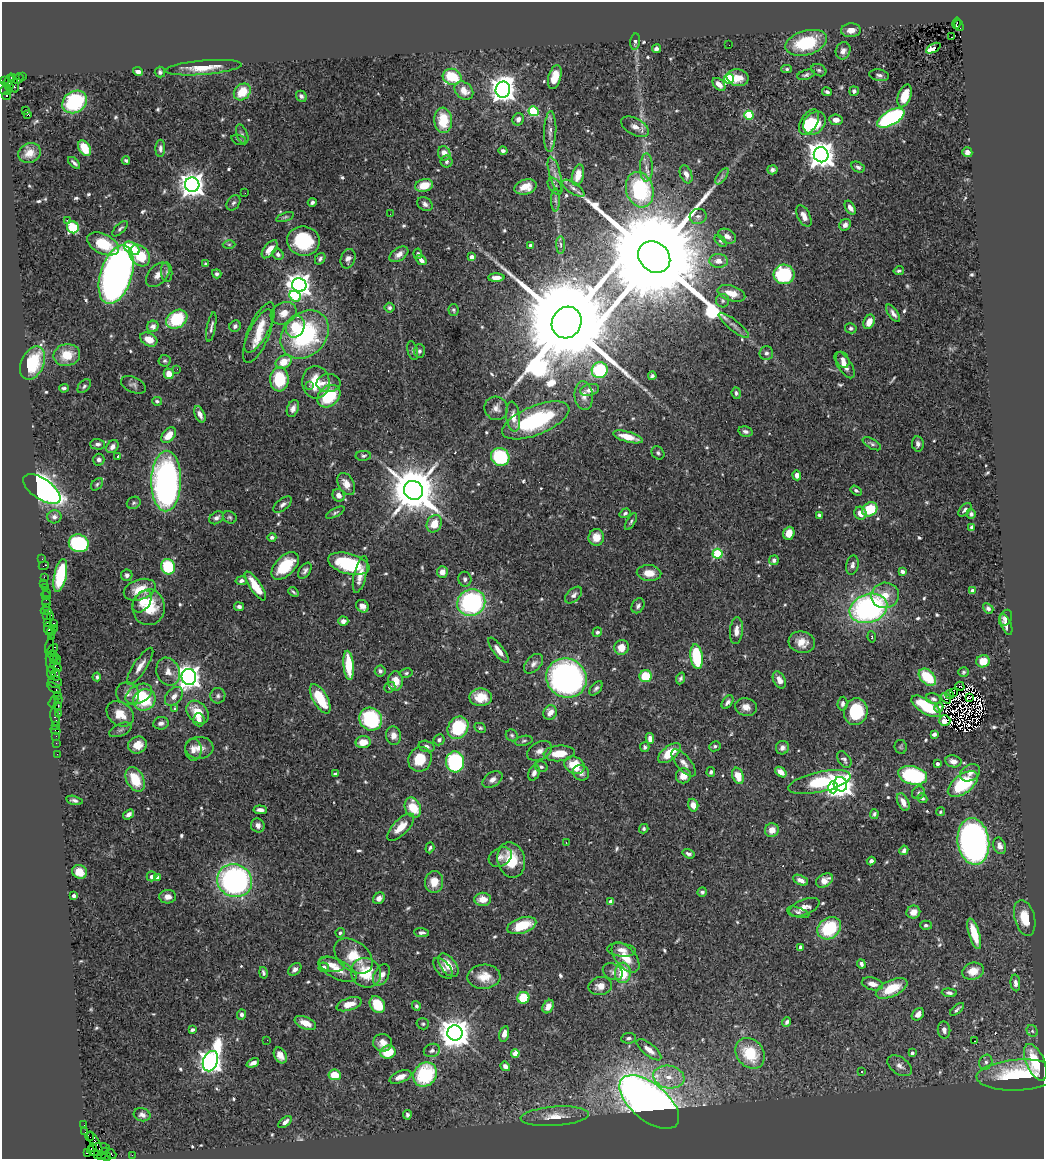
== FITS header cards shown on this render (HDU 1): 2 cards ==
NAXIS1  =                 1042
NAXIS2  =                 1157

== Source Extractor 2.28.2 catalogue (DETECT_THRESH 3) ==
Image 1042 x 1157 px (HDU 1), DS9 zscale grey, 1 PNG px = 1 image px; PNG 1046 x 1161 px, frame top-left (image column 1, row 1157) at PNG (2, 2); each listed source drawn as its Kron ellipse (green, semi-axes under 4 px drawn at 4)
Background 1.41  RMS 0.037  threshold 0.111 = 3 sigma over >= 5 px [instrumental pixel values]
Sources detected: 654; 8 with non-positive FLUX_AUTO (blend fragments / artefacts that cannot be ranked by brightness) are neither listed nor drawn; of the other 646, the 500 brightest by FLUX_AUTO listed and drawn (146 fainter detections omitted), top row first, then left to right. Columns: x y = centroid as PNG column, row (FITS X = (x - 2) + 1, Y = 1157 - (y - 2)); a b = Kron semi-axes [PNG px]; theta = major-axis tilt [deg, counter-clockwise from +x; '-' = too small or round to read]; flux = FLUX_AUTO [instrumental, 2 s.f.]
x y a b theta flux
957 23 6 3 78 190
959 25 6 3 -74 330
851 30 10 7 4 19
952 37 3 2 - 8.5
635 42 8 5 82 8.6
806 43 21 12 16 150
729 45 2 2 - 5.5
933 48 8 3 29 110
656 49 4 4 - 14
843 51 9 7 69 15
203 68 38 7 5 60
787 69 5 4 - 4.6
819 70 8 5 -26 5.6
138 72 5 4 - 13
160 72 5 5 - 6.2
806 75 9 4 16 6.2
879 75 10 5 -11 8.5
23 76 3 3 - 140
452 77 9 8 - 110
555 77 12 6 74 40
13 78 4 2 - 220
738 78 11 8 -10 31
18 79 5 4 - 260
729 79 5 5 - 190
4 80 3 2 - 59
8 81 6 3 54 240
13 83 10 5 -73 710
719 84 8 5 -45 20
9 86 4 3 - 430
503 90 8 7 - 2900
6 91 6 3 -10 40
464 91 10 8 -43 32
854 91 5 5 - 7.2
242 92 9 7 43 63
827 92 5 3 - 6.6
7 96 4 3 - 900
301 96 6 5 - 8.4
905 96 12 6 70 42
75 102 13 10 33 210
25 110 2 2 - 56
534 111 5 5 - 190
27 114 3 3 - 39
749 115 4 4 - 140
891 118 15 7 30 430
518 119 6 5 - 11
443 120 13 9 -87 73
836 120 7 5 -9 16
809 122 14 8 57 75
814 123 13 10 48 73
635 127 15 8 -28 20
550 131 20 6 88 19
242 134 10 5 -70 7.1
239 140 8 5 -18 4.5
84 148 8 5 -60 59
160 148 8 5 89 9
503 151 4 4 - 8.3
967 152 5 5 - 12
29 153 11 9 24 24
444 153 7 6 - 26
821 155 7 7 - 3300
126 160 4 3 - 5.3
446 162 6 6 - 6.7
74 163 7 3 -44 6.5
858 167 7 5 -28 7.2
646 168 14 6 89 16
772 170 5 4 - 7
555 174 18 5 -74 14
686 174 9 5 -69 15
578 175 11 6 75 34
722 176 9 4 55 7.5
192 185 7 7 - 2600
424 185 9 6 15 50
555 186 9 6 -55 6.5
525 187 11 7 17 31
573 188 13 5 -34 10
640 190 18 13 -74 260
245 193 2 2 - 5
555 200 11 4 -89 8.2
312 202 4 3 - 6.9
233 203 8 6 54 6.5
425 204 8 6 -34 9.3
850 208 7 4 -57 14
390 214 2 2 - 4.5
698 216 8 7 - 10
804 216 11 6 -62 18
285 217 9 4 20 4.9
67 220 2 2 - 12
845 225 6 5 - 11
73 227 6 5 - 160
120 229 10 4 45 6.9
727 236 9 6 -30 14
303 241 16 14 -8 140
720 241 7 4 -46 4.5
103 244 17 9 -26 85
229 244 6 4 -1 4.6
530 245 3 3 - 5.5
561 245 9 4 -89 5.4
132 248 9 5 -33 65
270 249 10 5 52 27
278 254 6 5 - 8.9
399 254 10 6 35 15
418 254 5 4 - 5
140 255 12 9 -50 75
472 257 4 3 - 19
654 257 17 14 -42 120000
320 259 6 4 55 5.9
348 259 10 7 71 12
421 260 6 4 -39 13
719 261 9 7 -3 20
205 264 4 3 - 4.6
899 271 5 4 - 5.4
167 272 10 5 -85 7.3
217 274 5 4 - 5.8
784 274 10 10 - 210
116 275 30 15 72 2000
158 275 14 9 48 20
496 278 8 4 0 15
299 285 7 6 - 2100
731 293 14 7 -17 31
295 296 6 5 - 130
723 301 7 6 - 5.8
390 308 5 5 - 6.5
453 310 6 5 - 4.5
284 313 13 10 29 28
893 313 10 4 -54 11
177 319 11 8 33 140
567 322 16 14 60 87000
869 322 7 5 66 31
734 325 19 5 -39 13
153 326 6 5 - 14
235 326 6 5 - 6.9
211 327 15 3 79 8.3
295 327 11 9 65 68
260 328 28 9 63 43
851 328 6 5 - 5.9
305 334 27 21 45 340
258 336 29 10 66 55
149 339 9 6 -29 36
413 351 10 5 -76 5.5
419 351 6 6 - 6.5
766 353 7 7 - 8.8
67 355 13 11 12 54
843 360 8 6 -63 10
165 361 6 6 - 5.3
284 362 8 6 31 49
32 363 17 11 65 130
845 365 15 6 -56 20
177 369 2 2 - 5
600 370 8 7 - 170
169 374 5 5 - 32
652 376 4 4 - 5.2
279 379 12 9 89 120
316 382 16 14 -85 79
328 383 12 9 4 16
133 385 13 7 -25 9.9
84 386 8 5 49 6.2
309 386 3 3 - 5.6
64 388 5 3 - 5.6
590 390 10 6 13 12
736 393 6 4 -83 6.2
329 396 13 9 42 140
584 396 14 9 -83 20
157 401 5 3 - 4.4
293 408 9 5 68 12
496 408 12 11 - 17
200 414 8 5 -65 14
513 417 15 7 -84 27
536 420 36 14 22 290
746 432 7 5 -14 8
169 435 9 6 48 37
628 437 15 5 -15 43
97 444 7 5 -2 7.8
872 444 10 5 -30 6.4
918 444 8 5 -82 9.2
112 447 7 5 50 13
658 453 7 6 - 5.8
118 456 3 2 - 13
363 456 8 5 2 5.7
500 457 9 8 - 200
99 460 6 5 - 8.4
797 475 5 4 - 13
166 481 30 15 89 960
97 484 7 5 47 4.5
346 484 12 8 -61 26
42 489 21 10 -35 1500
414 490 10 9 - 14000
856 490 6 4 -32 5.2
339 495 6 5 - 16
134 503 7 6 - 5.2
283 504 11 5 39 9.6
870 509 8 6 37 84
965 510 8 4 47 7.1
335 513 10 4 27 5.2
625 513 6 4 33 5.8
860 513 6 6 - 26
971 514 5 4 - 6.7
819 515 4 3 - 5
54 517 7 6 - 10
230 517 7 6 - 5.2
216 518 8 5 36 10
631 522 9 4 59 5
434 524 9 7 60 43
972 527 4 3 - 7.4
789 533 6 5 - 31
272 537 4 4 - 7.9
596 537 8 8 - 31
79 543 10 8 -22 340
718 554 5 5 - 180
42 559 2 2 - 7.2
774 560 5 4 - 8.5
349 564 21 10 -14 180
852 565 10 6 77 11
44 566 5 2 - 19
285 566 17 9 45 96
168 567 8 7 - 150
305 571 9 5 55 8.2
442 572 6 5 - 20
902 572 4 4 - 8.2
649 573 12 8 -3 34
360 574 19 6 76 30
60 575 17 6 78 190
127 575 6 5 - 9.3
44 577 2 2 - 46
465 579 7 6 - 7.9
241 581 6 4 11 9.1
44 583 2 2 - 19
255 586 17 5 -56 54
45 588 3 2 - 89
140 590 16 10 18 51
972 591 4 4 - 26
47 592 2 2 - 29
293 592 6 3 -41 4.5
46 595 5 2 - 44
574 595 10 6 42 11
885 595 14 13 - 43
142 601 12 8 54 24
46 602 5 3 - 160
471 602 14 13 - 400
362 606 7 5 -42 14
638 606 8 6 58 9.5
46 607 2 2 - 83
149 607 18 16 87 86
239 607 5 4 - 7.8
868 608 19 14 18 640
988 608 5 4 - 6.3
46 611 5 3 - 91
47 615 2 2 - 150
50 617 4 2 - 110
1005 618 8 6 63 8.8
343 621 5 4 - 13
47 623 3 2 - 97
54 623 3 2 - 170
1006 624 11 5 -68 17
48 629 6 3 -84 340
55 629 3 2 - 150
51 631 4 2 - 150
736 631 13 6 85 20
597 632 5 4 - 6.6
51 637 2 2 - 95
872 637 6 3 -81 4.4
802 642 13 10 -14 31
50 646 8 2 75 230
622 647 7 7 - 30
52 650 6 3 42 220
499 650 15 5 -53 21
53 656 6 3 -37 250
697 657 12 6 -82 160
53 660 3 3 - 340
56 660 5 3 - 500
983 661 7 6 - 38
50 663 11 2 -80 450
534 664 11 7 47 12
349 665 15 5 -85 91
140 666 21 6 56 23
56 667 6 2 -34 150
380 671 5 5 - 6.4
168 672 14 11 -69 24
963 672 5 5 - 4.6
51 673 7 3 -86 240
406 673 6 4 11 4.9
56 675 6 4 -86 310
646 676 6 6 - 76
97 677 4 3 - 4.8
189 677 8 7 - 2100
927 677 10 6 -45 100
566 678 21 19 -32 1000
681 678 6 4 66 6.1
779 680 9 6 -63 18
396 681 10 7 -90 35
55 682 7 5 -16 550
960 686 5 3 - 4.7
390 687 6 5 - 6.5
54 688 8 3 -38 160
596 688 8 5 52 6.7
953 693 4 2 - 4.4
128 694 12 11 - 17
139 694 14 9 28 41
58 695 2 2 - 120
949 695 4 3 - 4.8
174 696 11 7 48 16
218 696 8 7 - 7.9
481 697 11 9 0 43
969 697 3 2 - 4.6
946 698 6 3 -52 7.1
59 699 2 2 - 34
320 699 16 7 -60 100
933 699 8 5 -11 6.9
144 700 11 10 - 120
53 702 6 4 56 170
728 702 7 5 53 9.7
842 704 7 5 82 7.6
58 705 3 3 - 210
926 706 17 7 -32 100
746 707 11 9 -11 20
939 707 5 3 - 5.8
175 708 4 3 - 18
198 712 13 9 -48 59
550 712 7 6 - 23
856 712 13 11 76 130
59 713 4 3 - 99
120 714 15 11 -38 42
55 717 9 3 -79 290
371 719 12 11 - 230
199 720 7 5 -85 15
945 721 5 5 - 8.3
161 723 8 6 8 10
55 725 3 3 - 250
458 728 12 10 58 150
480 728 6 4 -27 4.4
55 730 5 2 - 99
121 730 12 6 24 8
934 734 4 4 - 8.7
512 735 6 5 - 5
56 736 2 2 - 41
393 736 9 7 -80 19
650 739 5 4 - 17
439 740 6 5 - 8
524 741 9 5 13 4.9
363 742 7 6 - 38
56 743 2 2 - 51
137 745 10 8 23 35
427 746 8 5 -16 11
715 746 6 5 - 5.5
645 747 5 4 - 7.7
901 747 7 6 - 4.5
199 748 14 11 3 26
782 748 7 6 - 11
193 750 11 8 -84 19
540 751 13 8 29 17
559 753 15 8 5 54
669 753 13 7 40 69
57 754 2 2 - 35
420 759 12 11 - 66
844 759 9 6 -55 8
953 761 8 6 -12 17
455 762 10 9 - 280
684 763 17 7 -49 17
937 764 3 3 - 10
575 765 11 8 -26 78
541 767 6 5 - 6.4
711 772 5 4 - 5.8
781 772 6 4 -37 23
534 773 8 5 67 11
581 773 8 7 - 12
970 773 11 8 30 16
335 774 4 3 - 5.6
913 775 14 9 -13 280
683 776 8 7 - 25
738 776 8 5 -70 40
135 779 13 8 -63 76
492 779 11 7 31 14
819 782 32 10 12 190
840 784 7 6 - 1900
963 784 17 9 37 180
833 787 6 5 - 320
918 793 7 6 - 6.1
922 798 5 4 - 5.2
74 800 8 4 -13 7.8
903 802 9 5 -64 19
693 805 6 5 - 23
413 808 10 7 -66 62
260 810 6 4 -5 12
940 812 5 4 - 4.6
129 814 6 4 35 10
874 814 5 4 - 4.9
258 825 7 6 - 12
401 827 17 7 45 38
644 829 5 4 - 4.9
772 830 7 6 - 25
973 841 23 16 -82 1300
566 843 3 2 - 19
1000 846 8 6 -67 15
430 848 6 3 71 4.7
904 850 5 4 - 7.3
688 854 6 4 -17 7.2
500 857 12 9 28 14
511 860 18 13 -76 81
871 861 4 4 - 8.9
80 872 7 7 - 36
151 876 5 5 - 10
157 877 4 4 - 12
800 880 8 4 -25 14
825 880 9 6 30 26
235 881 18 16 -25 620
434 882 11 9 88 33
702 892 4 4 - 6
74 896 4 4 - 8.9
168 897 8 6 2 17
379 898 6 5 - 14
483 899 8 6 -2 32
611 902 4 4 - 26
804 907 16 7 22 23
798 912 11 5 -18 7
913 912 7 6 - 23
1025 918 18 10 -76 46
522 925 15 7 18 85
926 925 6 4 -3 5
829 928 13 10 36 150
340 933 5 4 - 6.2
421 933 7 4 -2 8.8
974 934 16 5 -73 62
800 947 4 3 - 10
622 950 14 6 -7 17
353 956 21 14 -38 66
625 957 18 10 -50 47
861 964 4 3 - 6.8
331 965 13 7 -10 20
448 965 14 7 -52 43
324 967 5 5 - 12
443 968 12 7 -49 12
295 969 7 5 42 10
338 969 21 9 -28 34
973 971 11 8 17 38
613 972 10 8 -28 10
263 973 6 3 -77 6
366 973 15 14 - 97
623 973 10 8 86 83
381 975 11 7 62 22
484 977 16 12 2 44
1015 983 8 5 -84 10
872 984 11 6 -14 21
600 986 12 9 10 23
892 988 17 8 25 76
949 993 7 4 -6 7.1
523 998 6 6 - 76
349 1004 13 6 18 32
377 1005 9 7 -53 76
416 1006 5 4 - 5.5
548 1007 7 5 61 17
957 1009 8 3 40 6.3
918 1014 7 5 44 14
242 1015 5 4 - 6.7
787 1022 5 4 - 6.9
305 1023 11 6 -24 28
423 1024 6 5 - 4.5
192 1030 4 3 - 6.3
944 1030 9 6 -83 9.7
1032 1031 6 5 - 5
455 1033 8 7 - 4500
504 1034 8 4 76 19
628 1038 7 5 7 7.1
267 1040 2 2 - 54
975 1041 3 2 - 8.2
382 1043 9 8 - 20
432 1050 8 6 21 8.1
649 1050 15 6 -39 25
388 1052 7 6 - 68
515 1053 4 4 - 59
750 1053 16 13 -52 110
912 1053 3 3 - 6.8
280 1055 8 6 -60 20
210 1061 10 7 69 2200
986 1062 7 6 - 8.3
1035 1062 19 9 -66 99
253 1063 6 4 23 13
505 1066 5 4 - 11
900 1066 13 8 -35 14
862 1072 3 3 - 12
425 1074 13 11 50 200
335 1075 6 5 - 49
1018 1075 42 15 3 180
400 1077 11 5 23 22
669 1077 16 11 -11 44
649 1102 36 18 -40 3100
142 1115 8 6 -15 10
407 1115 5 4 - 5.8
555 1116 34 9 4 42
285 1122 8 4 40 13
84 1125 2 2 - 25
85 1132 2 2 - 75
90 1137 4 2 - 99
95 1143 13 4 -59 750
92 1148 4 3 - 150
98 1149 11 6 10 730
88 1152 3 2 - 54
103 1154 7 3 46 290
111 1154 5 3 - 180
97 1155 4 2 - 100
132 1155 2 2 - 28
106 1157 4 3 - 130
At the frame edge (FLAGS 8, measured only in part): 1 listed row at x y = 106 1157
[146 fainter detections neither listed nor drawn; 8 non-positive-flux detections neither listed nor drawn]